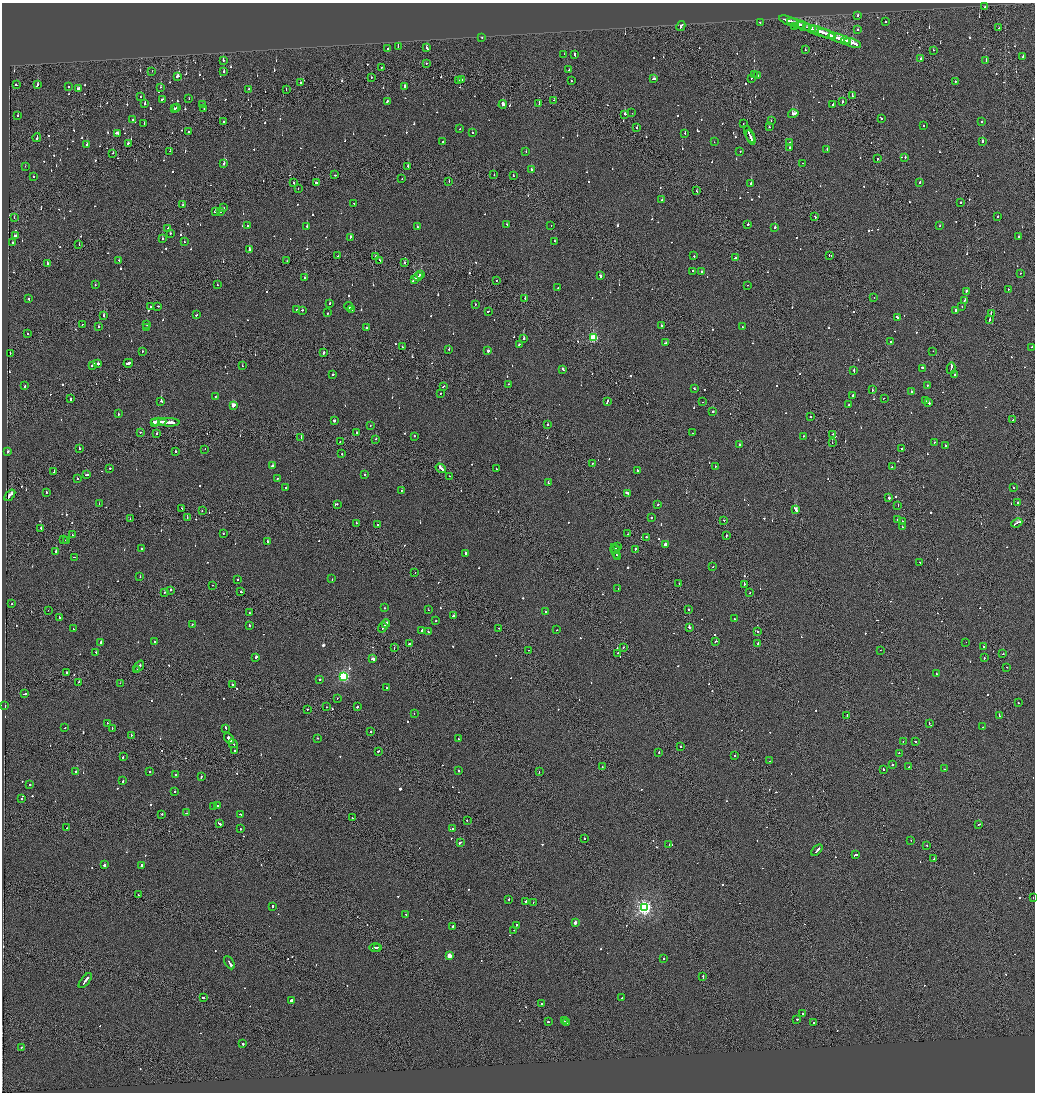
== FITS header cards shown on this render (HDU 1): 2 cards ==
NAXIS1  =                 2065
NAXIS2  =                 2180

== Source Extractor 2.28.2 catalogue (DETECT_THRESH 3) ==
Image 2065 x 2180 px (HDU 1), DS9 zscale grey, zoomed out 1/2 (1 PNG px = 2 x 2 image px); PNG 1037 x 1094 px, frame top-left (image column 1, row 2179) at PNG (2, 3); each listed source drawn as its Kron ellipse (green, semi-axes under 4 px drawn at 4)
Background -0.126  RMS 0.067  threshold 0.2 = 3 sigma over >= 5 px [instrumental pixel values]
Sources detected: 1045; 48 cannot appear on this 1/2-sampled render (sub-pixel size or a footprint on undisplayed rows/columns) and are neither listed nor drawn; of the other 997, the 500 brightest by FLUX_AUTO listed and drawn (497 fainter detections omitted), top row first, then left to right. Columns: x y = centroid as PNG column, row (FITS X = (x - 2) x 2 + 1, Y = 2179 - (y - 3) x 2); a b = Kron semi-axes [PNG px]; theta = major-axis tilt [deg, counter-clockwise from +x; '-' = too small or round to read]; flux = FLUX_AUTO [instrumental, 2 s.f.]
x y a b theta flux
985 7 2 1 - 77
858 15 3 2 - 150
789 21 10 2 -19 970
760 22 2 2 - 95
885 22 2 2 - 490
796 23 9 2 -18 700
681 26 5 1 - 1600
804 26 7 1 -18 970
794 27 2 2 - 130
999 28 2 1 - 93
812 29 2 2 - 330
857 29 2 2 - 120
814 30 2 2 - 240
819 31 17 2 -19 1300
827 34 10 2 -18 780
482 37 2 2 - 79
840 39 12 2 -19 1400
845 41 4 2 - 650
853 43 9 2 -20 750
398 46 2 2 - 160
426 48 3 2 - 190
388 49 2 2 - 76
805 50 2 2 - 260
933 50 2 1 - 130
564 54 2 2 - 80
575 55 3 2 - 180
1023 57 2 2 - 75
921 59 2 1 - 110
223 60 2 2 - 150
986 61 2 2 - 290
426 63 2 2 - 120
381 67 2 1 - 150
568 70 2 2 - 160
152 71 2 1 - 70
224 71 2 2 - 310
754 75 2 2 - 99
757 75 2 2 - 84
177 76 3 2 - 660
371 78 2 2 - 75
751 78 3 2 - 210
462 79 2 2 - 80
653 79 3 2 - 250
459 81 2 1 - 110
571 81 2 2 - 79
955 82 2 2 - 220
300 83 2 2 - 180
16 85 2 2 - 77
37 85 3 2 - 170
404 86 2 2 - 570
69 87 2 2 - 150
161 87 2 1 - 82
78 88 2 2 - 95
248 89 2 2 - 86
286 89 2 1 - 86
852 96 2 2 - 350
140 97 2 2 - 77
162 99 3 2 - 92
189 99 2 2 - 150
554 100 2 1 - 93
387 101 2 2 - 180
843 102 2 2 - 140
145 103 2 2 - 520
539 103 2 1 - 110
503 104 4 3 - 460
833 104 2 2 - 280
203 105 2 2 - 180
177 107 2 2 - 120
174 108 2 2 - 370
204 108 2 2 - 74
632 113 2 2 - 69
625 114 2 2 - 140
793 114 5 2 - 1000
18 115 2 2 - 120
881 118 3 2 - 200
133 120 2 2 - 76
224 121 2 2 - 69
771 121 2 1 - 92
982 121 2 2 - 77
144 124 2 2 - 310
743 124 2 2 - 96
923 126 2 2 - 100
637 127 2 2 - 97
769 127 2 2 - 86
460 129 2 2 - 71
189 132 2 2 - 210
118 133 3 2 - 110
472 133 2 2 - 120
685 133 2 2 - 250
749 134 9 2 -65 730
751 137 7 2 -67 610
37 138 4 1 - 350
983 141 2 2 - 330
443 142 2 2 - 79
714 142 2 1 - 69
789 142 2 2 - 110
128 143 3 2 - 130
87 145 2 2 - 140
790 147 2 1 - 140
827 149 2 2 - 110
170 151 2 1 - 160
526 151 2 2 - 70
740 151 2 2 - 90
113 153 2 2 - 87
905 157 2 2 - 130
877 159 2 2 - 290
224 163 3 2 - 530
803 163 2 1 - 70
25 166 2 2 - 75
408 166 2 2 - 490
531 169 2 2 - 120
335 175 2 2 - 96
494 175 2 2 - 88
513 176 2 2 - 77
34 177 2 2 - 70
402 179 2 2 - 96
449 181 2 1 - 110
920 182 2 2 - 170
293 183 2 2 - 900
316 183 4 2 - 530
751 183 2 2 - 370
298 188 2 2 - 74
696 191 3 2 - 120
662 200 2 2 - 230
354 203 2 2 - 91
961 203 2 2 - 180
183 205 2 2 - 78
224 207 2 1 - 240
215 211 2 2 - 110
220 212 2 2 - 310
998 216 2 2 - 82
14 217 2 1 - 100
815 217 2 1 - 140
507 224 2 2 - 92
748 224 2 2 - 280
247 226 2 2 - 87
307 226 2 2 - 180
551 226 2 1 - 72
940 226 2 2 - 110
417 227 2 2 - 91
775 227 2 2 - 420
168 228 2 2 - 94
170 233 2 2 - 81
15 236 3 2 - 120
1018 237 2 2 - 70
350 238 3 2 - 120
162 239 2 2 - 120
555 241 2 2 - 190
12 242 2 2 - 100
184 242 2 2 - 70
79 245 2 1 - 76
249 249 2 2 - 350
829 255 2 1 - 100
338 256 2 1 - 78
375 256 2 1 - 77
694 256 2 2 - 120
735 258 2 2 - 140
380 260 2 2 - 140
119 261 2 2 - 120
287 261 2 1 - 180
405 262 2 2 - 75
48 263 2 2 - 300
693 271 2 2 - 140
702 272 2 2 - 170
1021 273 2 1 - 92
421 274 2 1 - 140
600 276 3 2 - 470
418 277 5 2 - 500
305 278 3 2 - 190
414 280 4 2 - 510
496 280 2 1 - 88
95 285 2 2 - 73
217 285 2 2 - 110
748 285 2 2 - 100
558 288 2 2 - 75
1008 289 2 1 - 110
966 292 3 2 - 190
874 298 2 2 - 79
29 299 2 2 - 85
525 299 2 1 - 490
964 300 3 2 - 170
330 303 2 2 - 240
475 304 2 1 - 130
158 306 2 2 - 110
349 306 4 2 - 640
962 306 2 2 - 76
150 307 2 2 - 99
297 309 2 2 - 160
352 309 2 2 - 170
302 310 2 2 - 100
488 311 2 2 - 110
955 311 3 2 - 310
328 313 2 2 - 210
991 313 2 1 - 180
196 315 2 2 - 110
103 316 2 1 - 750
897 317 3 2 - 160
990 320 3 1 - 180
82 324 2 2 - 70
146 324 2 2 - 87
661 325 2 2 - 79
98 326 2 2 - 130
742 327 2 2 - 84
147 328 2 2 - 240
366 328 2 2 - 220
27 333 2 1 - 92
524 338 2 2 - 650
593 338 3 3 - 1200
890 342 2 2 - 210
665 343 3 2 - 170
519 344 3 2 - 130
402 347 2 1 - 110
1032 347 2 2 - 69
449 349 2 2 - 150
142 351 2 2 - 160
488 351 2 2 - 390
933 351 2 1 - 90
10 353 2 1 - 350
323 353 2 2 - 440
128 363 5 2 - 410
98 364 2 2 - 860
92 365 4 2 - 220
242 366 2 2 - 72
923 368 4 2 - 250
951 368 6 2 78 450
563 369 3 2 - 180
854 371 3 2 - 160
333 375 2 2 - 110
955 375 2 1 - 130
508 384 2 2 - 75
927 385 2 2 - 120
25 386 2 2 - 110
443 386 3 2 - 150
694 388 2 2 - 89
872 390 3 2 - 170
911 391 2 2 - 370
440 394 2 1 - 91
853 395 3 2 - 220
215 396 2 2 - 130
884 398 2 1 - 70
70 399 2 2 - 130
161 401 2 2 - 560
926 401 4 1 - 190
607 402 4 2 - 190
703 402 2 1 - 160
929 403 3 2 - 170
233 405 2 2 - 220
848 405 2 2 - 150
713 412 2 2 - 2200
118 414 2 2 - 130
810 417 2 2 - 280
1013 420 2 1 - 110
334 421 2 2 - 1100
155 422 2 2 - 610
159 422 7 2 2 700
169 422 10 2 -2 870
548 424 2 1 - 680
370 425 2 2 - 90
140 432 2 2 - 100
357 432 2 2 - 140
157 433 3 2 - 110
692 433 2 1 - 85
833 434 2 2 - 180
414 436 2 2 - 93
803 436 2 2 - 270
301 437 2 1 - 80
376 439 2 2 - 69
340 442 2 1 - 130
934 442 2 2 - 71
832 443 2 1 - 98
739 445 3 2 - 160
945 445 2 2 - 110
79 448 2 1 - 92
205 449 2 1 - 84
901 449 2 1 - 220
7 452 2 2 - 77
175 452 2 2 - 160
342 454 2 2 - 100
592 464 2 1 - 82
273 466 3 2 - 210
715 466 2 2 - 110
892 467 2 2 - 75
110 468 2 2 - 170
441 468 5 2 - 480
496 469 2 1 - 180
637 470 2 2 - 580
54 472 2 1 - 140
364 474 2 1 - 110
86 475 3 2 - 220
449 476 2 1 - 70
77 478 2 2 - 72
277 479 2 2 - 76
548 483 3 2 - 170
1013 487 2 2 - 270
285 488 2 2 - 120
401 491 2 2 - 72
46 492 2 2 - 80
627 493 4 2 - 260
10 495 7 2 49 1300
889 498 2 2 - 800
1017 503 2 1 - 85
99 504 2 1 - 140
337 504 2 2 - 160
658 505 2 2 - 110
898 505 2 2 - 70
182 508 2 2 - 130
795 509 4 2 - 1600
202 511 2 2 - 70
187 517 2 1 - 110
651 517 2 2 - 130
130 519 2 1 - 84
724 520 2 1 - 170
897 520 2 2 - 130
902 521 2 2 - 150
356 523 2 1 - 110
1017 523 6 2 25 660
378 525 2 2 - 140
902 527 2 2 - 77
41 528 2 2 - 930
223 533 2 2 - 120
628 534 2 1 - 84
72 535 2 1 - 75
726 536 2 1 - 99
646 537 2 2 - 120
63 540 2 1 - 150
66 540 2 2 - 150
267 541 2 2 - 79
665 545 2 2 - 140
618 546 2 2 - 160
141 548 2 2 - 150
616 548 2 1 - 130
635 549 3 2 - 130
56 551 3 2 - 210
615 551 8 2 -71 680
465 553 2 2 - 310
617 556 2 1 - 360
74 557 2 1 - 83
920 563 2 2 - 170
713 567 2 1 - 72
415 573 2 1 - 75
140 577 2 2 - 92
332 579 2 2 - 71
237 580 2 2 - 100
679 583 2 2 - 98
744 584 2 2 - 240
213 585 2 1 - 73
618 589 2 2 - 100
170 590 2 2 - 180
164 592 2 2 - 99
241 592 2 2 - 170
749 593 2 1 - 77
12 603 2 2 - 77
385 608 2 2 - 70
688 609 2 2 - 82
48 610 2 1 - 76
428 610 2 2 - 210
546 611 2 2 - 75
249 613 2 2 - 140
453 616 2 2 - 470
60 618 4 2 - 190
734 619 2 2 - 130
436 621 2 2 - 83
386 624 4 2 - 230
192 625 2 2 - 140
249 625 3 2 - 160
383 627 5 2 - 360
689 627 2 2 - 940
499 628 2 2 - 120
73 629 2 2 - 85
422 630 2 2 - 270
557 630 2 2 - 84
758 631 2 2 - 84
428 632 2 2 - 100
154 641 2 2 - 89
716 641 3 2 - 150
101 643 3 2 - 230
758 643 2 1 - 150
966 643 2 1 - 100
409 644 3 2 - 190
983 646 2 1 - 190
623 647 2 1 - 86
394 648 2 1 - 120
528 650 2 2 - 96
880 650 2 1 - 80
96 652 2 2 - 78
618 653 2 1 - 210
1003 654 2 1 - 74
256 657 2 2 - 510
984 658 2 2 - 170
372 659 4 2 - 1200
139 666 6 2 56 430
1007 667 2 2 - 70
137 670 2 1 - 130
67 672 2 2 - 280
936 673 2 2 - 110
344 676 3 3 - 2000
320 680 2 2 - 200
79 682 2 2 - 99
120 683 2 1 - 120
232 685 2 1 - 280
387 688 2 2 - 82
25 694 3 2 - 140
337 698 2 1 - 85
1018 703 2 2 - 130
5 706 2 2 - 160
327 707 2 1 - 140
357 707 2 2 - 180
307 709 2 1 - 74
414 714 2 2 - 87
847 715 2 1 - 73
999 715 3 1 - 450
107 723 2 2 - 69
929 723 2 2 - 84
982 727 2 2 - 88
65 728 2 2 - 80
226 728 3 2 - 260
112 729 2 1 - 220
370 732 2 2 - 140
131 735 2 1 - 480
317 738 2 1 - 280
229 739 6 2 -53 940
458 739 2 2 - 110
903 741 2 1 - 79
915 742 2 1 - 240
233 744 5 2 - 1400
681 747 2 2 - 97
234 751 2 2 - 170
378 751 2 2 - 270
659 752 2 2 - 120
899 753 2 2 - 73
735 756 2 2 - 98
123 757 2 2 - 130
769 761 2 2 - 230
892 765 2 2 - 1300
602 767 2 2 - 71
909 767 2 1 - 530
883 769 2 2 - 150
945 769 2 1 - 77
458 771 2 2 - 150
76 772 2 1 - 86
149 772 2 2 - 110
539 772 2 1 - 100
176 775 2 2 - 100
201 777 2 2 - 110
123 781 2 2 - 90
30 785 2 2 - 130
174 791 2 2 - 150
21 799 2 2 - 320
217 806 2 2 - 190
214 807 4 2 - 450
186 813 2 1 - 400
162 814 2 2 - 120
240 814 2 2 - 96
352 818 2 2 - 190
467 820 2 2 - 100
219 824 3 2 - 140
979 824 3 2 - 170
67 828 2 1 - 100
452 828 2 1 - 99
240 829 2 2 - 120
584 838 2 2 - 78
911 840 2 1 - 110
460 842 3 2 - 430
669 844 2 2 - 71
927 846 2 2 - 150
817 850 7 2 46 500
855 855 3 2 - 380
934 859 2 2 - 160
104 865 2 2 - 980
142 866 2 2 - 710
138 895 2 1 - 70
1033 897 2 1 - 75
509 899 2 2 - 71
526 901 3 2 - 230
533 902 2 1 - 97
272 906 2 2 - 270
644 907 4 4 - 4400
406 914 2 2 - 89
575 923 2 2 - 110
516 925 2 2 - 400
453 926 2 2 - 490
514 930 2 2 - 86
375 947 5 2 - 470
377 947 2 2 - 200
449 956 3 2 - 280
663 958 2 2 - 76
229 963 7 2 -60 680
703 977 4 1 - 410
85 981 9 2 51 500
203 998 2 2 - 420
622 998 2 2 - 110
291 1000 4 2 - 670
541 1004 2 2 - 94
802 1014 3 2 - 310
797 1019 2 2 - 190
564 1021 2 1 - 330
548 1022 2 2 - 220
566 1023 3 2 - 150
814 1023 2 2 - 140
243 1044 2 2 - 200
21 1047 2 2 - 92
At the frame edge (FLAGS 8, measured only in part): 1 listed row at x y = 1033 897
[497 fainter detections neither listed nor drawn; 48 sub-pixel or undisplayed-footprint detections neither listed nor drawn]